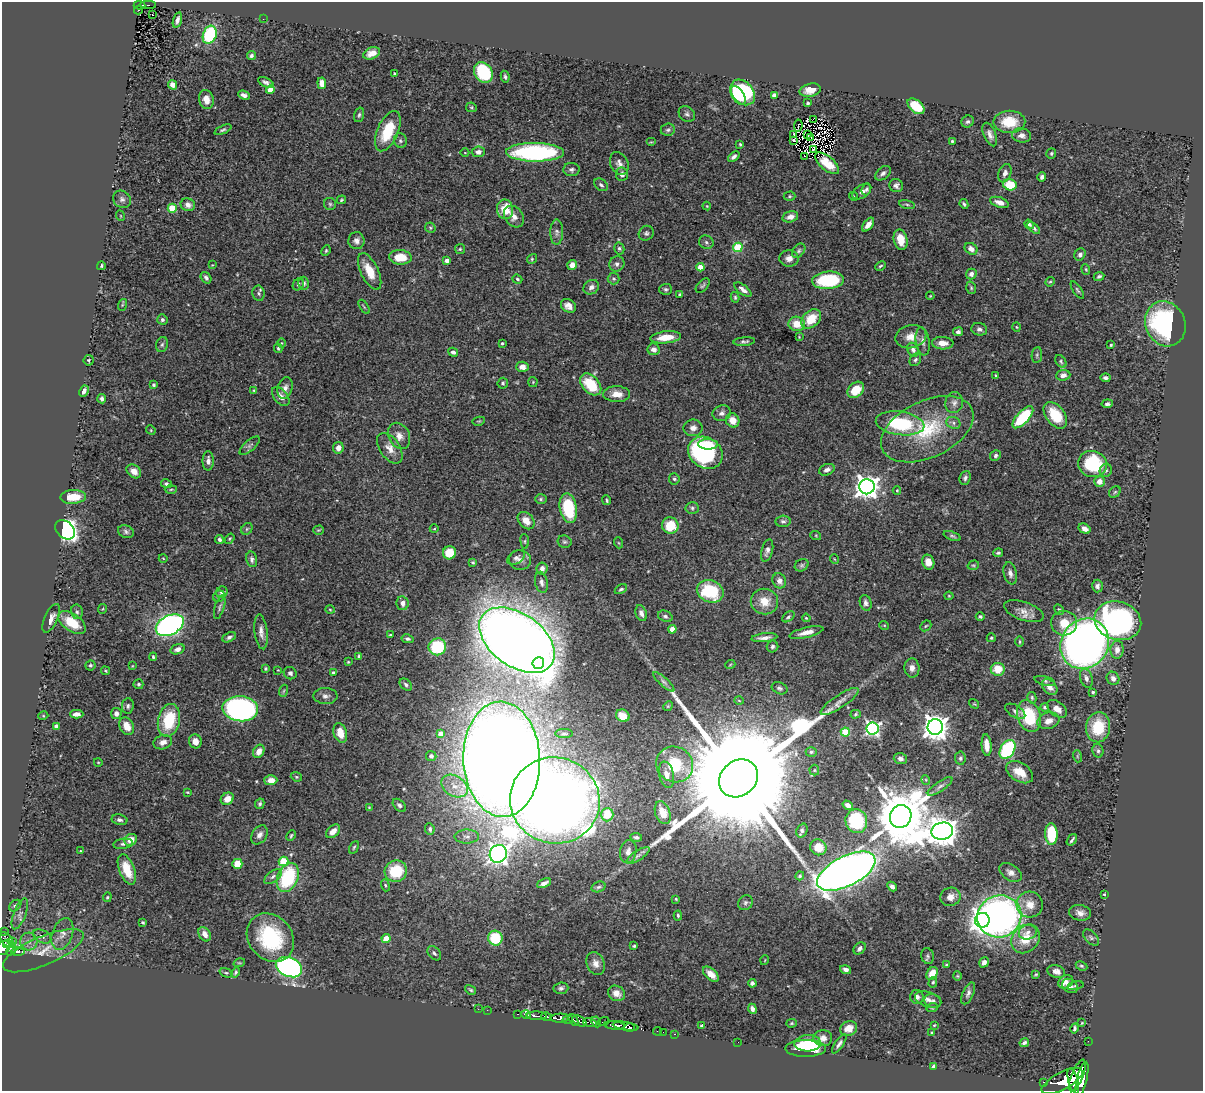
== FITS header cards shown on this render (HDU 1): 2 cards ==
NAXIS1  =                 1201
NAXIS2  =                 1089

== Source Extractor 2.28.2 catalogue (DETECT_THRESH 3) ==
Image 1201 x 1089 px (HDU 1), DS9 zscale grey, 1 PNG px = 1 image px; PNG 1205 x 1093 px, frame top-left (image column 1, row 1089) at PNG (2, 2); each listed source drawn as its Kron ellipse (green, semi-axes under 4 px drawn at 4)
Background 0.876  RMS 0.028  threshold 0.0848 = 3 sigma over >= 5 px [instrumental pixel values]
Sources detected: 507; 2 with non-positive FLUX_AUTO (blend fragments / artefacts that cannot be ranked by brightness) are neither listed nor drawn; of the other 505, the 500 brightest by FLUX_AUTO listed and drawn (5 fainter detections omitted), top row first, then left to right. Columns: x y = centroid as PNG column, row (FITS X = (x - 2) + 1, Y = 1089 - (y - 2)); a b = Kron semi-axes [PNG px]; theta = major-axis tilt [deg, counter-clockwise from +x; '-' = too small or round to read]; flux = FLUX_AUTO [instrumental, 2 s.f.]
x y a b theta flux
139 5 6 3 -1 51
148 5 8 2 0 24
138 10 4 2 - 19
152 15 2 2 - 1.6
263 19 2 2 - 1.2
177 20 8 4 75 7.6
210 35 9 6 69 150
372 53 9 5 22 13
251 55 4 4 - 4.5
483 72 11 8 -56 140
394 74 3 3 - 1.9
505 77 6 3 -78 3.7
266 82 8 4 -26 5.9
322 83 6 4 -83 20
173 85 5 4 - 11
270 90 4 4 - 39
810 90 11 6 12 18
743 92 14 10 -48 180
244 95 6 4 -23 6.8
738 95 10 6 -57 70
774 95 4 3 - 12
206 100 10 7 -74 22
808 103 3 3 - 4.2
916 106 10 6 -40 64
471 107 5 5 - 2.5
687 114 9 7 -38 5.5
359 115 7 4 74 3.9
813 119 2 2 - 300
968 122 6 5 - 4.3
1009 122 16 11 1 50
798 126 6 2 83 2.3
223 130 9 4 24 3.8
668 130 7 6 - 4.9
388 131 21 10 66 75
793 134 3 2 - 1.4
990 134 12 6 -67 9.5
808 135 3 2 - 1.7
1022 135 10 7 -7 9.5
810 138 3 2 - 1.4
793 140 3 2 - 2.5
400 141 7 6 - 4.5
952 141 3 3 - 2.6
651 142 5 4 - 2
740 144 3 2 - 2.1
813 149 3 2 - 1.4
478 152 6 5 - 9.4
535 152 29 9 -1 320
465 153 4 3 - 1.2
1051 153 5 5 - 3.3
805 156 3 2 - 2
734 157 7 4 39 6
619 163 12 8 -63 10
827 163 14 7 -40 25
572 170 8 6 -1 5.7
883 173 9 6 40 6.3
1005 173 9 6 69 8.6
622 174 7 6 - 7.9
1042 177 5 4 - 5.3
601 185 8 5 -38 4.6
1010 185 7 5 -13 56
896 186 7 6 - 6.7
866 189 6 4 72 3.8
862 192 10 6 34 9.1
789 196 6 4 2 2.9
853 196 4 3 - 1.6
122 199 9 8 - 7.2
341 200 5 3 - 2.3
999 202 10 5 -19 12
330 204 6 6 - 3.9
907 204 8 3 -11 2.8
964 204 5 3 - 2.7
188 205 7 6 - 11
707 206 4 4 - 1.8
172 208 4 4 - 67
505 209 10 8 -81 36
121 216 5 3 - 1.5
514 217 12 9 -51 14
790 217 8 5 15 12
1029 224 5 3 - 4.5
868 225 8 4 52 13
430 228 5 4 - 2.4
1034 228 7 4 -40 5
557 232 12 6 89 8
646 233 8 7 - 4.7
901 240 10 6 -76 30
356 241 8 8 - 9.3
706 242 7 6 - 4.8
738 247 5 4 - 110
619 248 6 5 - 3.5
460 249 5 5 - 2.6
971 249 7 5 -35 11
326 251 5 3 - 2.4
799 251 8 5 51 4.1
1080 255 6 5 - 6.2
400 257 11 7 -4 40
789 258 9 8 - 12
532 259 5 4 - 2.7
447 260 4 4 - 9.9
617 264 8 7 - 6.9
212 265 4 3 - 1.4
572 265 5 4 - 14
101 266 4 2 - 3.2
880 266 6 3 28 2.9
700 267 4 4 - 27
1086 269 5 4 - 2.1
370 271 20 9 -65 37
971 274 5 5 - 7.3
1099 276 5 3 - 3.9
206 278 6 4 -51 4.9
517 279 5 4 - 3.1
614 279 6 5 - 3.6
828 280 16 9 5 130
1050 282 5 4 - 2.4
304 283 6 5 - 5
298 284 6 5 - 3.7
703 285 9 5 48 4
591 287 8 6 37 8.7
971 288 6 4 -71 2.8
666 289 6 5 - 4.1
743 290 10 4 -37 9.5
1077 290 10 4 -56 3.9
259 293 8 6 -80 4.9
680 294 4 4 - 2.3
930 296 4 3 - 1.5
735 297 5 4 - 2.7
122 305 6 4 72 1.8
568 306 8 6 -35 11
364 307 8 3 -57 2.2
811 319 11 8 42 44
162 320 5 5 - 4.7
797 324 8 7 - 31
1165 324 23 20 -67 300
1016 327 5 3 - 1.8
979 329 8 6 -14 6.9
958 332 5 4 - 5.3
666 337 15 6 6 32
799 337 3 3 - 1.4
911 337 15 11 13 22
923 341 14 7 -81 9.9
744 342 10 4 5 5
281 343 4 3 - 1.6
502 343 3 3 - 2.2
943 343 11 6 -4 17
162 345 8 5 73 4.3
1111 345 4 3 - 2.1
278 348 5 3 - 2.6
654 349 6 5 - 8.2
913 350 7 5 -66 6.1
453 352 5 4 - 5.7
1037 355 8 5 83 3.5
89 360 5 5 - 2.6
915 360 7 5 56 4
1061 361 7 5 -53 3.5
522 367 6 5 - 13
996 375 3 2 - 1.9
1063 375 7 5 7 8.1
1106 378 5 3 - 4.7
533 382 5 4 - 2.1
503 383 5 5 - 3.1
591 384 13 8 -47 67
154 385 4 4 - 2.9
285 388 11 7 76 9.9
254 390 4 3 - 1.9
856 390 9 7 41 38
84 391 6 4 62 6.1
617 394 13 8 -2 20
281 396 11 6 -50 13
102 399 4 3 - 4.9
954 403 10 9 - 8.8
1107 404 6 4 8 4.6
722 413 9 7 17 7.9
1055 415 15 9 -52 62
1023 417 14 6 47 110
733 420 7 6 - 21
479 421 6 4 10 2.6
900 423 24 11 -8 120
953 423 7 6 - 5.8
693 428 9 8 - 10
927 429 49 28 25 150
151 430 5 4 - 2.2
399 436 14 10 -64 15
708 444 10 5 -1 36
250 446 12 5 41 5.8
338 448 6 5 - 13
390 448 17 10 -55 18
705 453 18 15 -33 290
995 455 6 5 - 4.1
208 461 10 5 90 10
1092 464 14 13 - 110
827 470 8 5 21 8.2
1106 470 7 6 - 4.3
134 471 8 6 -40 14
965 478 7 5 68 4.9
674 479 5 5 - 3.3
1099 481 5 5 - 14
166 484 5 4 - 4
867 487 7 7 - 1600
171 489 6 4 3 2.6
897 490 4 3 - 2.2
1115 492 6 5 - 2.8
73 497 13 7 3 40
541 499 6 5 - 3.3
607 500 5 3 - 2.7
568 508 15 8 -80 99
692 508 7 6 - 4.6
526 521 10 7 -47 18
783 521 7 5 4 4.4
670 526 8 8 - 59
247 529 6 5 - 3.2
434 529 4 3 - 1.6
1085 529 6 4 -31 11
65 530 11 8 -44 770
318 530 5 4 - 2.2
126 532 8 6 -22 5
816 536 5 3 - 1.8
952 536 9 4 -19 3.4
219 539 4 4 - 4.9
230 539 5 4 - 2.3
525 541 7 4 -83 2.7
564 542 7 6 - 4
619 543 5 3 - 1.9
767 550 11 5 75 7.3
449 553 7 6 - 41
998 553 5 4 - 3.7
163 558 4 3 - 1.4
516 558 10 6 33 5.9
252 559 8 5 -76 5.5
834 559 5 3 - 1.5
520 560 11 10 - 12
473 562 4 3 - 3
928 562 7 6 - 15
802 565 7 5 31 3.9
973 565 6 4 18 2.6
542 568 6 5 - 8.1
1010 573 11 6 -78 9.7
779 581 8 6 -64 9.7
541 582 10 6 -77 7.5
1097 586 6 5 - 6
621 589 7 4 28 3.9
710 591 14 11 -22 100
222 592 6 5 - 6.6
219 596 6 5 - 3.3
949 596 4 4 - 1.7
764 601 14 12 -17 30
403 603 7 6 - 9.3
866 603 8 5 -73 6.3
220 607 12 5 73 5.6
102 609 5 3 - 1.7
1059 609 5 4 - 2.4
330 610 5 3 - 1.8
1024 611 21 9 -19 17
77 612 7 6 - 4.7
641 613 8 5 -70 8.7
665 616 7 5 -24 4.6
788 617 7 4 36 3.6
980 617 4 4 - 3.4
51 618 15 6 66 13
806 618 4 3 - 1.9
1118 621 24 19 -16 480
72 623 15 8 -35 52
1064 623 13 12 - 32
170 625 15 9 27 700
884 625 5 3 - 1.7
926 626 6 4 44 2.5
672 629 4 4 - 30
261 632 17 6 -83 13
806 632 17 5 14 16
390 635 3 3 - 1.9
229 637 7 4 25 4.8
764 638 13 4 6 10
991 638 4 4 - 2.7
407 639 6 4 -12 3.9
517 640 42 26 -36 5200
1019 642 5 2 - 2
1085 644 26 23 54 1400
772 646 6 5 - 4.5
437 647 9 8 - 100
178 649 7 5 19 9.3
1117 650 9 6 85 13
359 656 4 3 - 4.3
153 657 4 3 - 2.8
348 662 3 3 - 2.1
538 663 6 6 - 120
90 665 5 5 - 3.6
730 665 5 3 - 1.6
132 666 4 2 - 1.4
912 668 9 7 -86 12
265 669 3 3 - 2.4
998 669 7 6 - 36
278 670 3 3 - 1.1
105 671 4 3 - 1.8
290 673 7 6 - 5.5
333 673 3 3 - 4.5
1086 678 9 6 -74 9.4
1113 678 7 6 - 8.4
1045 681 10 4 -13 4.4
664 682 13 4 -42 6.3
138 684 5 5 - 4.2
406 685 7 5 -42 4.4
1050 687 9 6 -47 12
779 688 8 5 -22 4.5
283 691 6 4 70 2.5
1093 692 3 3 - 2.8
325 696 12 8 -2 9.2
1032 698 6 4 -75 2.9
739 701 4 3 - 1.5
840 701 22 6 34 15
974 704 5 3 - 1.8
128 706 7 6 - 4.8
668 706 5 4 - 2
1045 707 4 4 - 3.4
240 709 18 12 -4 500
1057 709 11 7 -37 15
1015 711 11 6 -31 7.2
116 713 5 5 - 10
77 714 6 4 -1 9.6
856 714 5 4 - 2.8
43 716 5 3 - 1.8
623 716 7 6 - 19
1029 716 16 11 -70 97
169 720 16 11 77 90
1048 721 11 8 17 16
56 726 4 4 - 6.1
127 726 9 7 -61 23
935 727 7 7 - 2100
1098 727 15 12 82 71
872 728 6 6 - 450
845 732 4 4 - 79
340 733 10 6 -73 28
441 733 4 4 - 18
564 734 9 3 0 3.1
195 741 7 6 - 14
163 742 9 7 17 11
987 745 11 5 -85 19
1007 749 10 7 59 200
259 751 7 5 62 15
1098 751 7 5 -76 4
811 752 5 4 - 3
431 756 5 5 - 5
1077 756 6 4 -72 2.3
960 758 6 5 - 3.8
502 759 58 38 -88 6700
900 759 7 5 -18 7.6
98 762 4 3 - 1.5
675 764 19 17 -32 72
814 770 5 5 - 2.4
1020 772 15 9 -32 31
666 775 13 7 -78 13
296 777 6 4 -21 2.7
739 778 20 17 41 110000
271 780 6 5 - 15
926 780 5 3 - 1.6
454 786 14 10 -32 22
940 786 14 5 35 6.9
187 792 3 3 - 1.6
227 799 7 5 36 17
555 800 45 43 -18 2800
260 804 5 4 - 3.7
399 805 8 5 -45 5.1
848 805 5 4 - 11
369 808 4 4 - 1.6
663 813 12 7 -70 30
607 815 7 6 - 48
901 816 11 10 - 15000
120 820 8 5 -11 4.7
856 821 12 11 - 130
430 829 6 4 -83 3.9
802 830 7 5 70 4.8
333 831 8 5 43 16
942 831 11 8 12 3600
1051 834 11 6 -88 93
259 835 10 7 56 10
291 836 6 3 63 2.7
467 837 12 7 -1 10
636 837 6 3 -7 4.7
131 840 6 5 - 20
1072 840 6 2 55 4
123 844 10 5 9 5.6
354 847 7 3 62 2.6
818 847 8 7 - 30
81 851 4 3 - 2
628 852 12 8 79 10
498 854 9 8 - 1000
638 855 13 5 33 7.8
284 861 5 4 - 82
237 864 5 5 - 38
127 869 16 7 -69 50
396 871 11 10 - 74
846 871 32 15 27 2000
1010 872 12 8 -34 11
273 876 10 5 38 6.6
800 876 5 3 - 2.8
288 878 15 10 66 140
544 883 7 3 24 7.8
385 885 6 4 -71 3
892 886 5 4 - 6.1
598 887 7 5 17 3.9
1104 894 3 2 - 1.9
107 897 5 4 - 2.6
950 897 10 9 - 14
676 899 4 3 - 1.8
745 903 8 7 - 4.9
1030 905 13 13 - 25
15 906 7 5 41 3.9
1080 913 11 8 -10 12
20 914 16 6 69 8.5
678 915 5 4 - 2.7
999 916 22 21 - 970
982 920 7 7 - 1300
143 922 3 3 - 2.3
4 931 3 2 - 17
1028 932 9 7 13 9.4
62 934 16 10 69 16
205 934 8 5 -57 11
42 936 10 6 -28 8
1091 937 10 5 -44 4.7
270 938 26 21 -49 150
386 938 4 4 - 38
495 938 7 7 - 80
1026 939 16 13 45 46
7 940 9 5 -48 420
13 941 2 2 - 14
29 941 9 8 - 11
7 944 4 3 - 220
634 946 4 3 - 2.5
3 948 7 6 - 530
860 948 7 5 47 6
11 950 6 3 52 100
43 951 43 14 23 49
18 952 7 3 1 170
434 953 8 5 -50 4.7
928 956 8 6 -72 4.3
765 960 5 3 - 1.5
984 962 5 4 - 8.8
239 963 6 3 17 2
596 963 12 8 -67 13
946 965 4 3 - 2.2
1081 966 6 4 -26 2.9
289 967 14 9 -24 530
846 970 5 4 - 7.3
1056 971 9 6 -16 11
236 972 5 3 - 3.1
226 973 7 4 -20 2.6
932 973 7 5 57 18
711 974 9 5 -43 17
1036 974 3 2 - 1.9
957 976 4 4 - 2.3
933 982 5 4 - 2.5
1066 982 8 6 33 12
752 983 4 4 - 4.9
1070 986 8 6 -35 8.8
1075 986 8 3 14 2.5
561 988 7 5 5 4.9
471 990 6 4 -31 2.8
616 993 9 7 -29 15
968 993 12 5 66 6.7
917 997 7 6 - 7.3
928 1000 13 7 -18 11
933 1001 8 7 - 5.8
932 1008 6 3 18 2
478 1009 2 2 - 5.6
752 1009 5 4 - 7.7
487 1010 2 2 - 6.3
518 1014 3 2 - 100
526 1015 5 4 - 170
537 1016 10 3 -2 780
546 1017 5 3 - 520
560 1018 9 4 2 1500
568 1020 5 3 - 170
573 1020 6 3 -54 210
579 1021 7 4 -28 350
604 1021 6 3 20 230
596 1022 5 4 - 250
590 1023 7 3 -12 290
792 1023 5 4 - 2.5
1082 1023 4 3 - 1.5
615 1025 10 3 -5 850
702 1025 3 3 - 2.7
934 1025 4 3 - 1.7
626 1026 13 4 -8 970
630 1027 5 3 - 440
849 1028 9 7 22 15
1075 1028 5 3 - 3.5
657 1031 4 2 - 21
663 1032 2 2 - 9.1
932 1033 3 2 - 1.6
674 1034 3 2 - 23
823 1038 9 8 - 13
1088 1041 2 2 - 7.9
738 1042 2 2 - 41
808 1043 13 8 3 31
1024 1043 5 3 - 3.8
839 1044 11 4 55 5.9
806 1048 20 8 0 100
934 1066 4 3 - 2.8
1077 1075 17 6 68 3100
1082 1079 18 5 76 3300
1062 1081 22 8 28 4000
1073 1081 13 5 -75 2000
1044 1082 3 2 - 42
At the frame edge (FLAGS 8, measured only in part): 1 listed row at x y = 3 948
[5 fainter detections neither listed nor drawn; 2 non-positive-flux detections neither listed nor drawn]